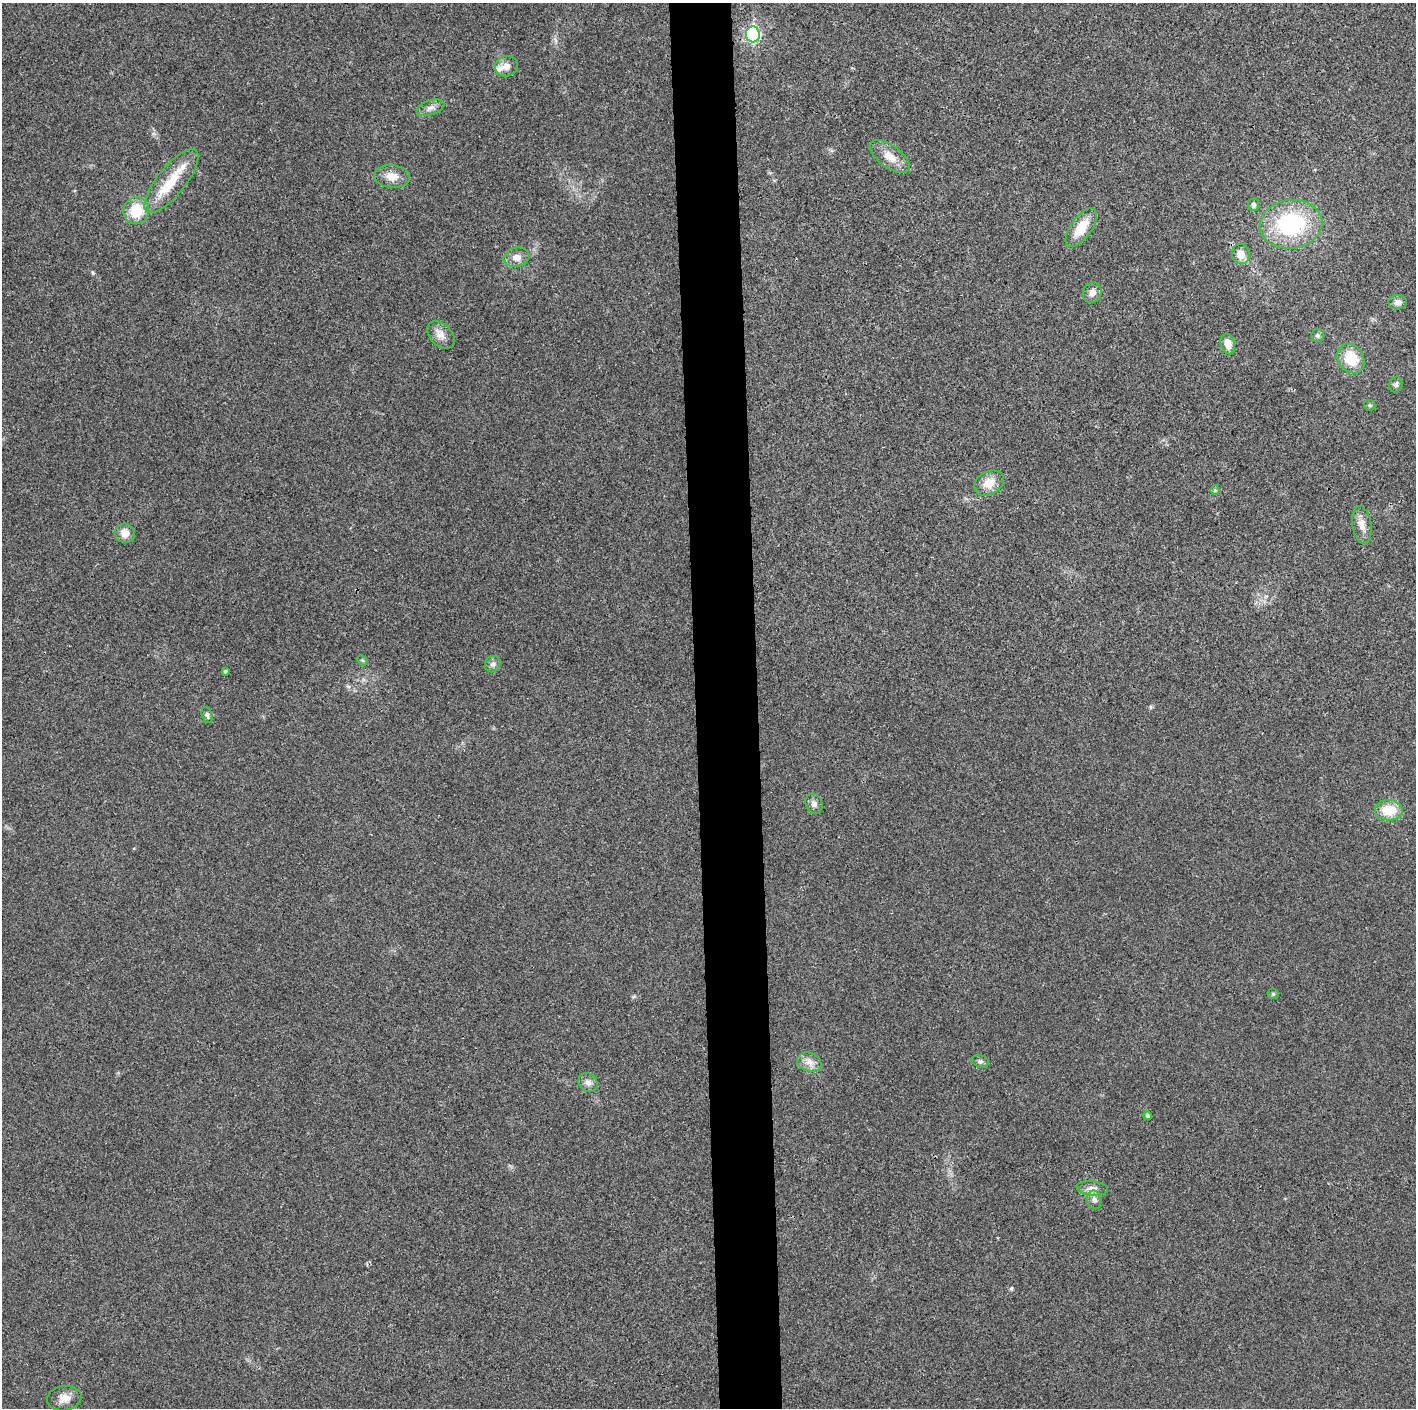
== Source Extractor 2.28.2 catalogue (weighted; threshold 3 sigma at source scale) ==
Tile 5 of 3 x 3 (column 2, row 2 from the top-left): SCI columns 1415-2828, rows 1411-2816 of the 4242 x 4224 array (HDU 1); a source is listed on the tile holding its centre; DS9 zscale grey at full resolution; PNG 1418 x 1410 px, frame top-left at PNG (2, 3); each listed source drawn as its Kron ellipse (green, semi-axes under 4 px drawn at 4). Shown black and unused: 4% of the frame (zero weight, under 3 of 4 exposures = <1% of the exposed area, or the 3 px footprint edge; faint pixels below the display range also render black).
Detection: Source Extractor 2.28.2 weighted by HDU 2 'WHT'; one run over the whole footprint, this tile lists its part. Background 0.0231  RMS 0.0056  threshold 0.0254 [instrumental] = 3 sigma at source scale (4.5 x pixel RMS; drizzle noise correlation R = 1.50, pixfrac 1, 0.05/0.05 arcsec/px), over >= 5 px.
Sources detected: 39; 1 inside a brighter listed object's ellipse — not listed separately; the other 38 listed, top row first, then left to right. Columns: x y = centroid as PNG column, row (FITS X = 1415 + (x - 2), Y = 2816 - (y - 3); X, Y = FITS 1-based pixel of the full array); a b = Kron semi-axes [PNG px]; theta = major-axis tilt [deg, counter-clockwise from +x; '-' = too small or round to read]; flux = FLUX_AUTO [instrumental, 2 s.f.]
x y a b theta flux
753 34 8 7 - 81
506 66 11 10 - 4
431 108 14 7 18 3
890 157 23 11 -36 7.8
392 176 18 11 -6 6.8
171 181 39 14 51 19
1253 205 6 5 - 1.7
136 211 13 13 - 16
1291 224 31 24 7 58
1081 227 22 10 54 13
1241 254 10 9 - 5.9
517 257 13 9 13 4.6
1092 293 10 9 - 3.5
1398 302 9 7 4 3
441 335 16 11 -45 4.8
1318 335 6 6 - 1.2
1228 344 10 7 -75 5.3
1351 358 16 12 -55 15
1396 384 8 6 66 1.5
1370 405 6 5 - 0.84
989 483 16 11 29 8.2
1215 490 5 5 - 0.75
1362 525 19 9 -82 5.2
125 533 10 9 - 5
362 660 6 4 -43 0.85
493 664 8 7 - 2.1
225 671 3 3 - 0.92
207 715 8 5 -75 1.6
814 804 10 8 -67 2.4
1389 810 14 10 -1 13
1273 994 6 5 - 0.79
980 1061 8 6 -15 1.4
809 1062 12 9 -20 4.3
588 1083 10 8 -43 3.1
1148 1116 4 4 - 1.4
1092 1188 16 7 -6 3.4
1094 1200 9 7 -76 2.3
64 1398 17 12 9 5.4
Unlisted compact peaks at least as high as the median listed source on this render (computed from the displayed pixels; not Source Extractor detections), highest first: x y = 1011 1288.